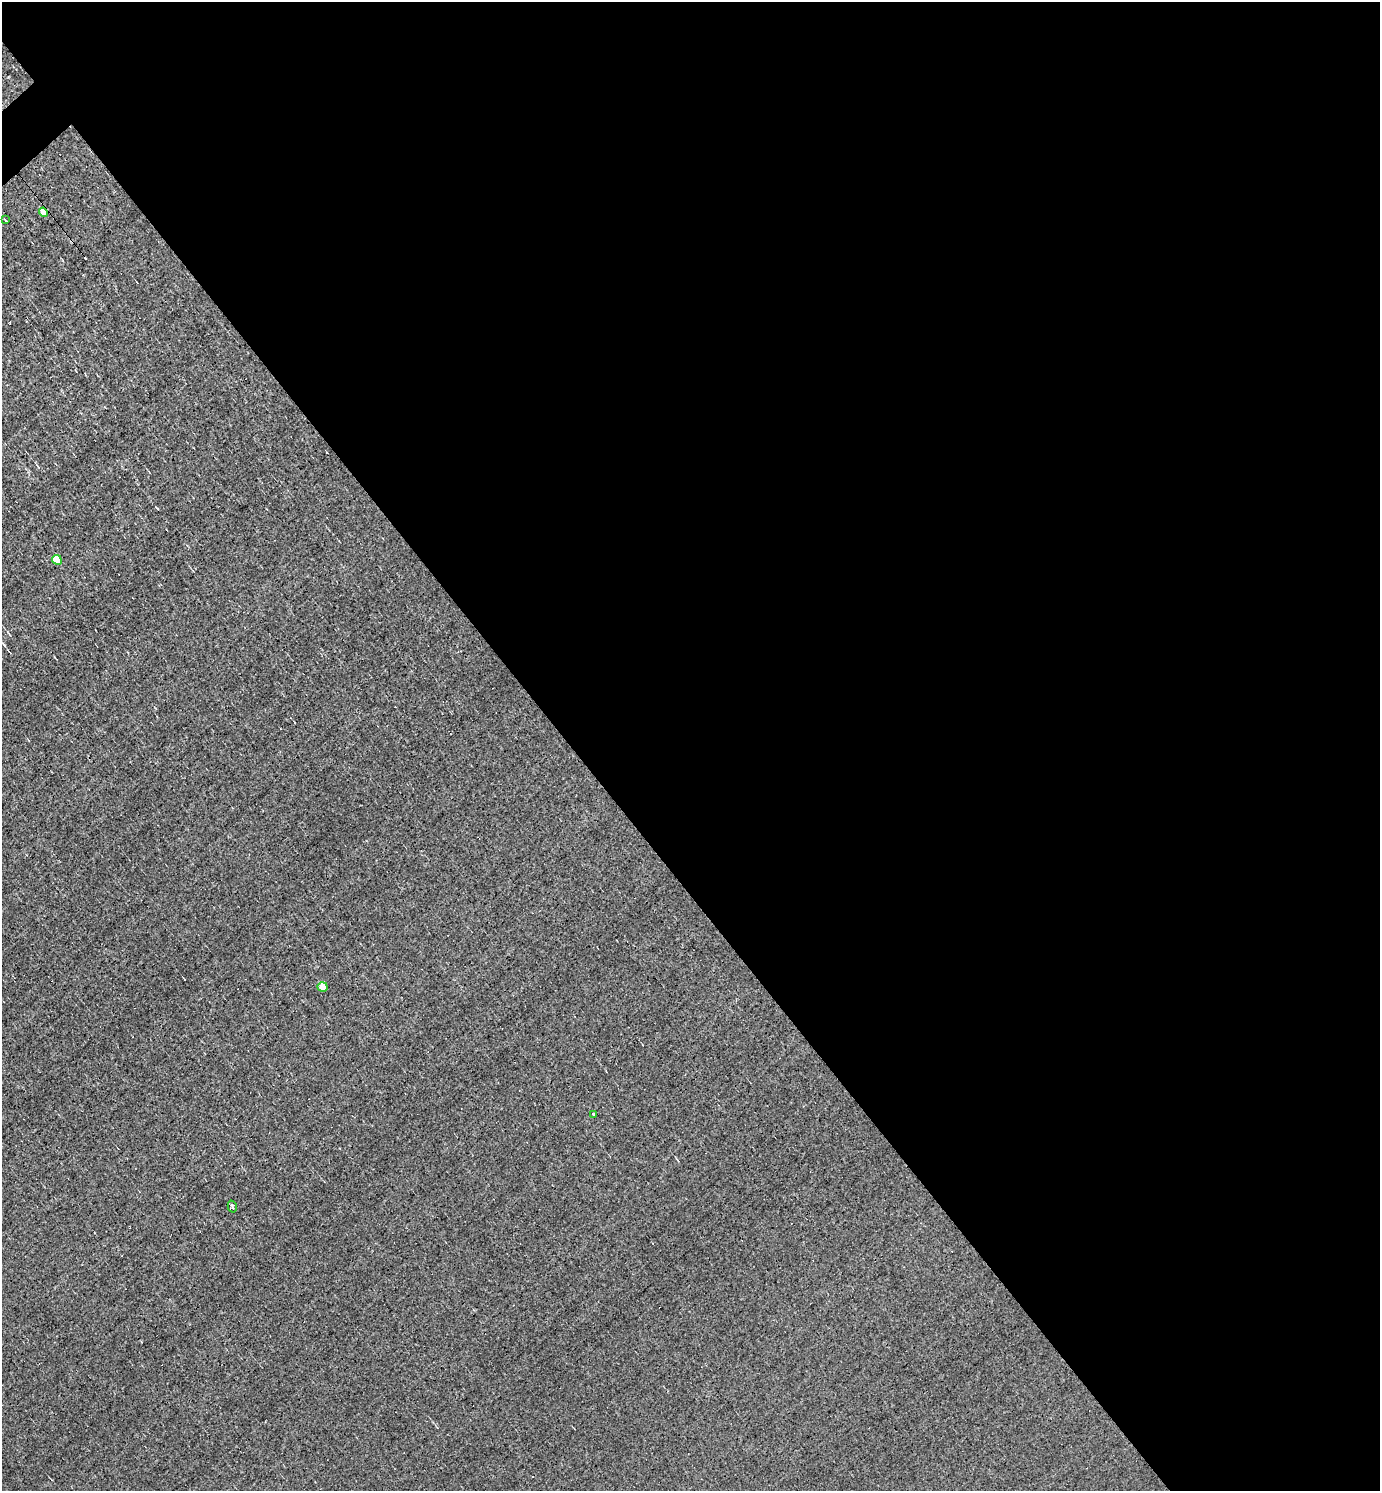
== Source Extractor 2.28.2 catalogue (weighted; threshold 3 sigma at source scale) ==
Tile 8 of 4 x 4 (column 4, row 2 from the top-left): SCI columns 4427-5804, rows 2981-4469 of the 5954 x 5959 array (HDU 1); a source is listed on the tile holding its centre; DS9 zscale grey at full resolution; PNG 1382 x 1493 px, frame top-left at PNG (2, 2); each listed source drawn as its Kron ellipse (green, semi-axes under 4 px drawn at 4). Shown black and unused: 59% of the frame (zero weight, under 3 of 4 exposures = <1% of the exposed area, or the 3 px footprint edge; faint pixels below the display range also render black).
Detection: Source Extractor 2.28.2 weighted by HDU 2 'WHT'; one run over the whole footprint, this tile lists its part. Background -0.00765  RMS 0.049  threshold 0.22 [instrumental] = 3 sigma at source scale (4.5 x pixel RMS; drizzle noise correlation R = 1.50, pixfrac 1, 0.05/0.05 arcsec/px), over >= 5 px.
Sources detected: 10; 4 cosmic-ray / hot-pixel residue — neither listed nor drawn; the other 6 listed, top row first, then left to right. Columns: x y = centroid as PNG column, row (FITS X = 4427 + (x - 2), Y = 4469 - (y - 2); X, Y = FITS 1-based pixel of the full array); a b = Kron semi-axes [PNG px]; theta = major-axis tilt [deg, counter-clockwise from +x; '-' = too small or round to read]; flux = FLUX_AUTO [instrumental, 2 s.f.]
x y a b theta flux
43 212 5 4 - 86
5 220 3 2 - 6.6
57 560 5 4 - 150
323 987 5 5 - 76
593 1115 3 3 - 26
232 1206 6 3 -76 18
Overlapping masked pixels (flux is a lower limit): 1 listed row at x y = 43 212